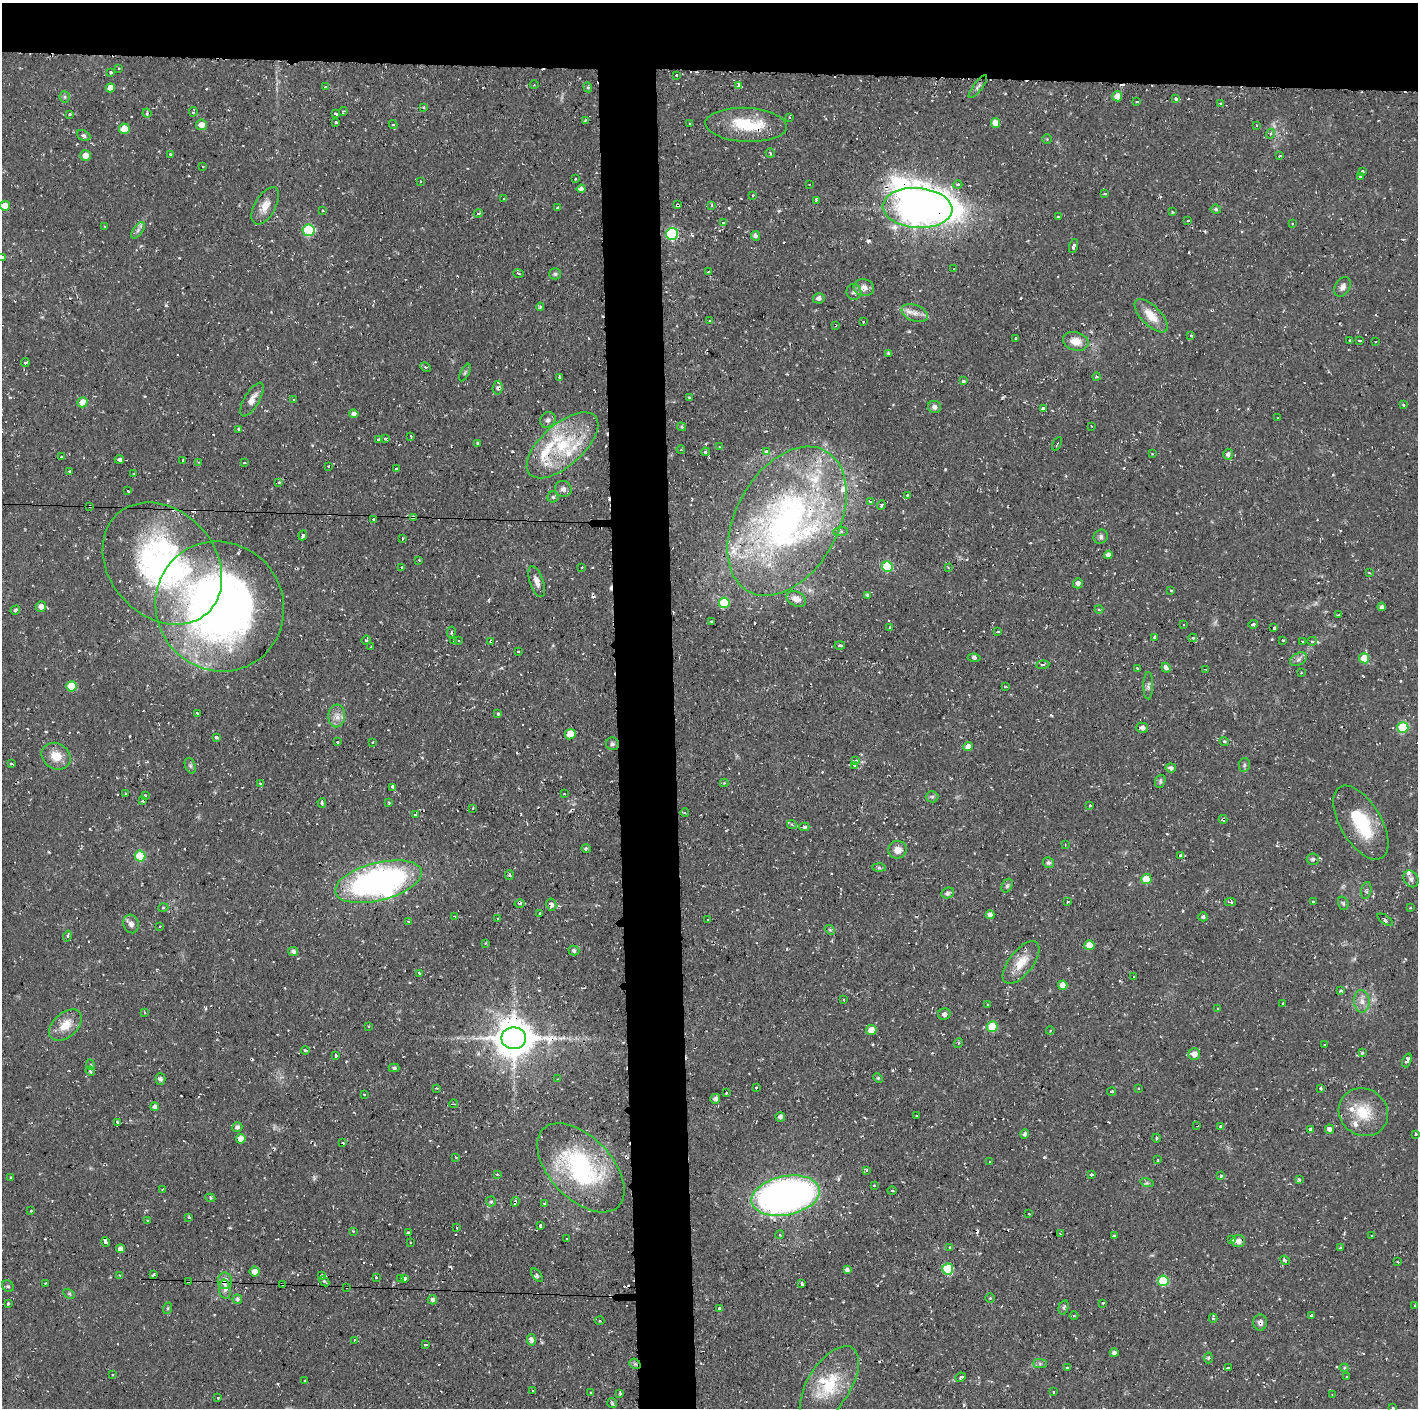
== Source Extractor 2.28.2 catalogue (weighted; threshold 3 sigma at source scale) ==
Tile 2 of 3 x 3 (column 2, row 1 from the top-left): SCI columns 1417-2832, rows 2813-4218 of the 4247 x 4218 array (HDU 1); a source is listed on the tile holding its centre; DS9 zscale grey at full resolution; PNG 1420 x 1410 px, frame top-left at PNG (2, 3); each listed source drawn as its Kron ellipse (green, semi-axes under 4 px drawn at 4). Shown black and unused: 9% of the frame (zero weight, under 2 of 3 exposures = <1% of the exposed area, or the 3 px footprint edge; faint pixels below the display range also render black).
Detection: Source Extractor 2.28.2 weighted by HDU 2 'WHT'; one run over the whole footprint, this tile lists its part. Background 0.0586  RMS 0.0063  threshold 0.0283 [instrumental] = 3 sigma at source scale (4.5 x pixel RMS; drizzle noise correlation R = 1.50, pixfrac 1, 0.05/0.05 arcsec/px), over >= 5 px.
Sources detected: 500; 2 inside a brighter object's white glare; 52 cosmic-ray / hot-pixel residue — neither listed nor drawn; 18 inside a brighter listed object's ellipse — not listed separately; the other 428 listed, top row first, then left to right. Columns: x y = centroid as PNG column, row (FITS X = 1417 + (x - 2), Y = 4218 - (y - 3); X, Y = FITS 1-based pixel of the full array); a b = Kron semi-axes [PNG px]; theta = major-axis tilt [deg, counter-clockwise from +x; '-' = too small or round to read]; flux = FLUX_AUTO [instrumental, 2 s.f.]
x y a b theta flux
119 68 3 3 - 0.68
111 72 3 3 - 0.88
676 75 3 3 - 0.77
534 85 4 3 - 0.55
738 85 3 3 - 77
325 87 3 3 - 0.62
588 87 5 4 - 0.93
978 87 14 4 52 1.9
110 88 5 4 - 5.3
1117 96 5 5 - 5.1
65 97 6 5 - 1.2
1176 99 4 3 - 3.6
1137 101 3 3 - 0.89
1220 104 3 3 - 1.3
424 107 4 3 - 0.74
343 111 4 3 - 0.83
193 112 5 2 - 1.4
147 113 5 4 - 0.96
69 114 3 3 - 1.1
335 114 4 3 - 2.5
789 117 3 3 - 1.3
585 121 3 2 - 0.95
336 122 3 3 - 1.5
996 123 5 4 - 6.3
393 124 4 3 - 1.1
690 124 3 2 - 0.63
201 125 5 5 - 5.4
746 125 41 17 -3 29
1256 125 3 3 - 1.5
124 129 5 5 - 11
1270 134 5 3 - 0.78
84 136 7 5 -26 1.6
1047 139 4 4 - 0.66
770 153 5 2 - 0.59
170 154 3 3 - 0.62
85 156 5 5 - 5.2
1280 156 3 2 - 0.54
203 166 3 2 - 0.7
1362 171 3 3 - 1.1
1360 177 3 2 - 0.69
575 179 3 3 - 0.87
420 181 2 2 - 0.5
809 184 2 2 - 0.46
958 185 4 4 - 1.2
581 189 4 4 - 2.2
1105 194 4 2 - 0.61
753 195 3 2 - 0.58
504 199 3 2 - 0.56
816 200 4 3 - 0.71
677 205 4 3 - 2.8
712 205 4 3 - 1.2
5 206 5 5 - 6.8
265 206 21 10 60 7.5
557 208 3 3 - 1.1
918 208 35 20 -4 930
1216 209 5 4 - 1
322 211 3 2 - 0.85
1172 212 4 2 - 0.47
478 213 4 3 - 1.1
1058 217 3 3 - 0.79
1188 220 3 2 - 0.61
723 223 4 3 - 4.7
1292 224 3 3 - 0.69
105 226 2 2 - 0.65
138 230 9 5 55 2.1
309 230 6 6 - 39
672 234 6 6 - 57
755 236 5 4 - 2
1074 246 7 3 73 1.8
2 257 3 3 - 2.9
954 269 3 2 - 0.61
709 271 4 3 - 0.74
518 273 5 4 - 1.1
555 274 5 5 - 1.2
864 287 10 8 -14 4.5
1343 287 10 7 60 3.1
854 292 8 7 - 2.6
819 298 6 5 - 2
540 307 4 4 - 0.99
915 313 14 8 -22 5
1151 316 21 9 -45 10
710 321 3 2 - 0.8
863 322 3 3 - 1.3
835 325 3 2 - 0.95
1191 336 3 3 - 1.6
1016 338 3 3 - 1.5
1350 340 3 2 - 0.41
1360 340 3 3 - 1.5
1076 341 13 9 -14 8.1
1375 342 3 3 - 0.91
888 353 4 3 - 1.1
25 362 4 2 - 0.67
425 367 5 4 - 1
465 373 9 4 63 1.3
559 377 4 3 - 1.1
1096 377 4 4 - 1.1
963 381 3 3 - 2.2
497 388 7 5 84 1.4
689 398 3 3 - 0.75
252 400 19 7 59 5.8
293 400 4 3 - 0.75
82 402 5 5 - 10
1404 405 4 3 - 1.1
934 407 6 6 - 2.4
1043 408 3 3 - 2.7
354 414 4 4 - 2.3
1277 418 3 3 - 1.1
548 420 8 7 - 2.3
1091 426 3 2 - 0.39
681 427 4 3 - 0.81
239 429 3 3 - 0.88
411 436 3 2 - 0.83
378 439 3 3 - 1.3
385 439 3 2 - 1
478 443 4 3 - 1
1057 444 7 2 60 0.49
562 445 44 21 41 40
719 447 2 2 - 0.55
681 450 4 3 - 0.45
767 451 4 4 - 2.7
705 452 4 3 - 0.96
1152 454 3 2 - 0.57
1228 454 5 5 - 2.1
61 457 3 3 - 1.2
119 460 4 3 - 2.2
183 460 3 2 - 0.8
198 462 2 2 - 0.49
244 463 3 2 - 1
328 466 3 3 - 1.1
397 469 3 3 - 3.8
70 471 3 3 - 1.6
134 473 2 2 - 0.72
279 482 4 4 - 0.81
563 489 8 8 - 2.5
128 491 3 3 - 1
907 495 3 3 - 0.64
553 497 5 5 - 1.2
870 502 3 3 - 1.3
881 505 5 3 - 1.9
90 506 3 2 - 0.76
413 517 4 4 - 3.4
373 520 4 3 - 1.1
787 521 80 51 61 230
841 531 7 4 2 1.3
303 535 5 3 - 2.3
1101 537 8 6 41 1.9
403 538 3 2 - 0.74
1108 555 4 4 - 2.4
419 560 3 2 - 0.51
162 564 67 53 -48 190
887 566 5 5 - 30
402 567 3 3 - 0.7
582 568 3 2 - 0.78
948 568 4 2 - 0.67
1369 573 4 2 - 0.55
537 582 16 6 -71 4.5
1078 583 5 5 - 2.3
1171 590 3 2 - 0.58
867 595 3 3 - 0.93
796 599 10 7 -26 3.8
724 603 5 5 - 23
220 606 66 63 -52 420
41 607 5 5 - 3.3
1382 607 4 4 - 1.7
15 610 5 4 - 1.1
1099 610 4 3 - 0.58
1339 615 3 2 - 0.81
711 621 3 3 - 0.98
1253 624 4 3 - 2.3
1183 625 3 3 - 2.3
890 628 3 3 - 1.3
1274 628 3 3 - 6.1
451 632 6 3 81 0.84
998 632 3 3 - 1.2
1155 637 4 3 - 1.9
1193 638 4 3 - 1
366 640 5 3 - 1.7
454 640 3 3 - 1.5
1283 640 3 3 - 0.59
459 641 3 2 - 0.67
491 641 4 4 - 1.2
1312 641 5 4 - 1
1302 642 3 3 - 2.3
371 646 3 2 - 0.45
840 646 5 2 - 0.84
518 651 3 2 - 0.72
974 658 6 4 -7 1.3
1364 658 5 5 - 12
1298 659 9 6 27 2.3
1043 665 6 3 6 1.4
1138 668 3 3 - 1.1
1166 668 5 3 - 4.9
1205 669 3 2 - 0.58
1301 673 3 2 - 0.46
71 686 5 5 - 19
1148 686 13 5 89 1.8
1005 687 3 3 - 1.1
197 714 4 3 - 1.5
498 714 3 3 - 3
337 716 11 8 86 4.3
1403 727 5 5 - 30
1142 728 6 5 - 2.4
570 734 5 5 - 12
216 737 4 3 - 2.7
1224 741 5 4 - 1.2
338 742 3 3 - 2.6
373 742 3 2 - 0.48
612 744 6 6 - 1.5
968 747 5 4 - 5.7
56 756 15 12 -32 9.5
856 761 3 3 - 9.7
11 764 3 3 - 1.5
855 765 4 4 - 1.1
1244 765 7 5 77 1.2
190 766 8 5 -70 1.4
1171 768 5 4 - 2.2
1160 781 7 5 71 1.2
260 783 3 3 - 1
724 783 4 4 - 0.57
393 787 4 3 - 7.7
125 794 3 2 - 0.71
564 794 3 2 - 0.81
145 795 3 3 - 1.1
932 797 6 5 - 1.3
143 801 3 2 - 1.4
389 802 4 3 - 0.74
322 803 5 3 - 2.2
1090 805 3 3 - 0.79
473 808 3 2 - 1.2
685 813 4 3 - 0.63
415 814 3 2 - 1.1
1223 819 4 3 - 1.9
1361 823 41 20 -59 37
792 825 5 3 - 0.73
804 827 5 4 - 1.2
1065 845 3 2 - 0.47
586 848 5 3 - 1.2
898 850 9 9 - 5.6
140 856 5 5 - 26
1181 856 3 3 - 3.9
1313 859 6 5 - 1.4
1048 863 5 5 - 1.4
879 868 6 4 -1 1
509 875 5 4 - 0.9
1146 879 5 5 - 13
1411 879 9 7 -57 2.6
378 882 44 19 14 210
1007 886 7 5 62 1.3
1366 890 8 5 81 1.4
948 893 6 5 - 1.9
1068 902 4 3 - 0.99
1230 902 5 3 - 1.4
1313 902 3 3 - 1.4
1343 903 7 5 -74 1.3
520 904 5 4 - 1.3
551 905 6 5 - 2.5
163 908 5 3 - 0.59
1410 908 3 2 - 0.79
540 913 3 3 - 1.1
990 915 4 4 - 2.7
455 916 4 3 - 0.82
1203 917 4 4 - 1.4
498 919 3 3 - 1.3
708 920 3 2 - 1
1385 920 9 2 -35 1.1
409 922 3 2 - 1.1
131 924 9 7 -74 3.1
160 926 3 2 - 0.6
830 930 5 4 - 0.98
67 936 5 4 - 0.98
486 943 4 2 - 0.51
1089 945 5 5 - 8.1
574 950 5 5 - 1.7
293 951 5 4 - 2
1021 962 25 12 51 12
420 973 3 3 - 1.7
1134 977 4 3 - 0.51
1063 985 5 4 - 4.5
1341 991 4 3 - 7.1
844 1000 3 2 - 0.56
1362 1001 11 8 -87 4.3
988 1004 3 3 - 0.63
1283 1004 3 3 - 1.8
1218 1008 3 2 - 0.42
144 1012 2 2 - 0.71
944 1014 6 5 - 2.2
65 1025 19 12 42 10
368 1026 3 2 - 0.47
992 1027 5 5 - 21
871 1030 5 5 - 6.7
1050 1031 4 3 - 0.5
514 1038 12 11 - 2000
959 1043 5 3 - 0.64
1325 1045 3 2 - 0.45
305 1050 4 3 - 1.6
1362 1053 4 4 - 0.87
1194 1054 6 5 - 5.6
335 1055 3 3 - 1.1
1407 1060 7 4 69 2.1
91 1065 5 3 - 0.7
394 1068 5 4 - 1.2
90 1071 5 3 - 0.79
878 1078 5 3 - 0.75
160 1079 5 5 - 1.6
557 1079 3 2 - 0.38
756 1087 3 2 - 0.7
436 1088 3 2 - 0.58
1320 1088 3 3 - 1.6
1138 1089 3 3 - 2.2
1111 1092 4 3 - 2
726 1093 3 2 - 0.49
364 1095 3 3 - 0.69
715 1099 5 5 - 2.5
454 1104 4 3 - 0.93
155 1107 4 4 - 2.6
1363 1112 25 23 -36 20
917 1116 3 3 - 1.9
780 1117 5 4 - 2.1
117 1123 4 4 - 1.9
1197 1125 4 2 - 0.51
237 1127 5 5 - 2.1
1221 1127 4 3 - 7.3
1329 1129 5 4 - 2.9
1311 1130 4 3 - 24
1025 1134 5 4 - 1.6
1416 1134 3 3 - 0.86
1156 1138 4 3 - 0.75
241 1139 5 4 - 6.9
343 1143 3 2 - 0.64
455 1157 4 2 - 0.49
1157 1160 3 2 - 0.53
990 1161 3 2 - 0.52
581 1168 54 31 -46 87
866 1170 4 3 - 0.99
497 1174 3 3 - 0.8
1091 1174 3 3 - 1.4
1221 1176 3 3 - 0.97
11 1177 3 2 - 0.79
1299 1179 3 3 - 0.89
1147 1183 7 4 -17 1.1
874 1186 3 3 - 1.9
162 1189 3 2 - 0.59
892 1191 5 3 - 0.53
786 1196 34 19 11 370
210 1198 5 4 - 1
491 1202 5 5 - 1.4
515 1202 5 4 - 3.2
545 1203 4 3 - 0.95
31 1211 3 2 - 0.47
1029 1214 3 2 - 0.69
189 1217 3 3 - 0.94
147 1220 3 2 - 0.54
540 1225 3 3 - 3.9
457 1228 3 3 - 1.4
353 1231 2 2 - 0.48
408 1233 4 3 - 2.5
1060 1234 4 2 - 0.59
780 1235 4 3 - 0.85
1372 1235 3 2 - 0.47
1114 1236 3 3 - 1.4
567 1239 3 3 - 1.8
1232 1239 4 3 - 1.1
1238 1241 7 6 - 3.9
106 1242 5 3 - 4.4
410 1242 2 2 - 0.62
950 1247 3 2 - 0.66
1340 1248 3 3 - 0.84
121 1249 4 4 - 3.4
1285 1260 5 2 - 1
1398 1262 3 2 - 0.46
948 1269 5 5 - 36
847 1270 4 4 - 1.9
255 1272 5 5 - 5
120 1275 4 4 - 0.55
153 1275 4 2 - 0.76
321 1275 4 4 - 1.9
537 1275 8 4 -53 1.6
376 1277 3 3 - 1.6
401 1278 3 2 - 0.75
405 1278 4 3 - 2
188 1281 3 2 - 0.63
225 1281 8 7 - 5.8
324 1281 6 3 -45 0.8
1163 1281 5 5 - 30
46 1283 3 2 - 0.75
802 1283 4 3 - 1.7
283 1284 3 3 - 1.1
8 1286 6 5 - 1
346 1287 3 3 - 1.1
225 1289 9 6 -84 2.4
69 1294 6 4 -30 0.89
990 1298 5 5 - 0.78
237 1299 5 4 - 1.8
432 1300 5 4 - 1.8
8 1303 3 3 - 1.3
1103 1303 3 2 - 0.5
1414 1306 3 3 - 1
1064 1307 7 5 74 1.7
168 1308 6 3 71 0.73
719 1309 3 3 - 21
1311 1315 3 3 - 2.1
1074 1316 4 3 - 0.7
1213 1318 4 3 - 1.4
600 1321 5 2 - 1.1
1260 1323 8 7 - 2.2
355 1340 3 2 - 0.76
531 1340 6 4 -82 2.7
426 1344 3 3 - 1.9
1114 1353 4 4 - 2
1208 1358 5 3 - 0.83
635 1364 6 4 -40 1.4
1040 1364 7 4 0 1.3
1067 1368 3 3 - 0.97
1228 1368 4 3 - 2.4
1344 1368 4 4 - 0.74
113 1374 3 3 - 2.5
961 1377 5 3 - 1
1347 1377 3 3 - 0.77
305 1381 3 3 - 2.4
829 1385 43 21 58 31
533 1391 3 2 - 1.1
1053 1392 3 2 - 0.5
591 1393 3 2 - 0.67
620 1393 3 3 - 0.77
1332 1395 3 2 - 0.71
218 1397 3 3 - 1.2
612 1403 5 5 - 0.92
1393 1408 3 3 - 0.52
Overlapping masked pixels (flux is a lower limit): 22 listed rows (the first 20) at x y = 746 125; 677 205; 918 208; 835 325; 90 506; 413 517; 787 521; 162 564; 220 606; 491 641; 1223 819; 514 1038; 1197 1125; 786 1196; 515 1202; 106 1242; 188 1281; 225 1281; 283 1284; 346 1287
Isophote crosses this tile's border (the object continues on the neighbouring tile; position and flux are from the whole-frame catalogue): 2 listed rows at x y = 2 257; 1393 1408
Unlisted compact peaks at least as high as the median listed source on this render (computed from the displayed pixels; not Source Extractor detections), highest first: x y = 1044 1157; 166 305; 945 469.